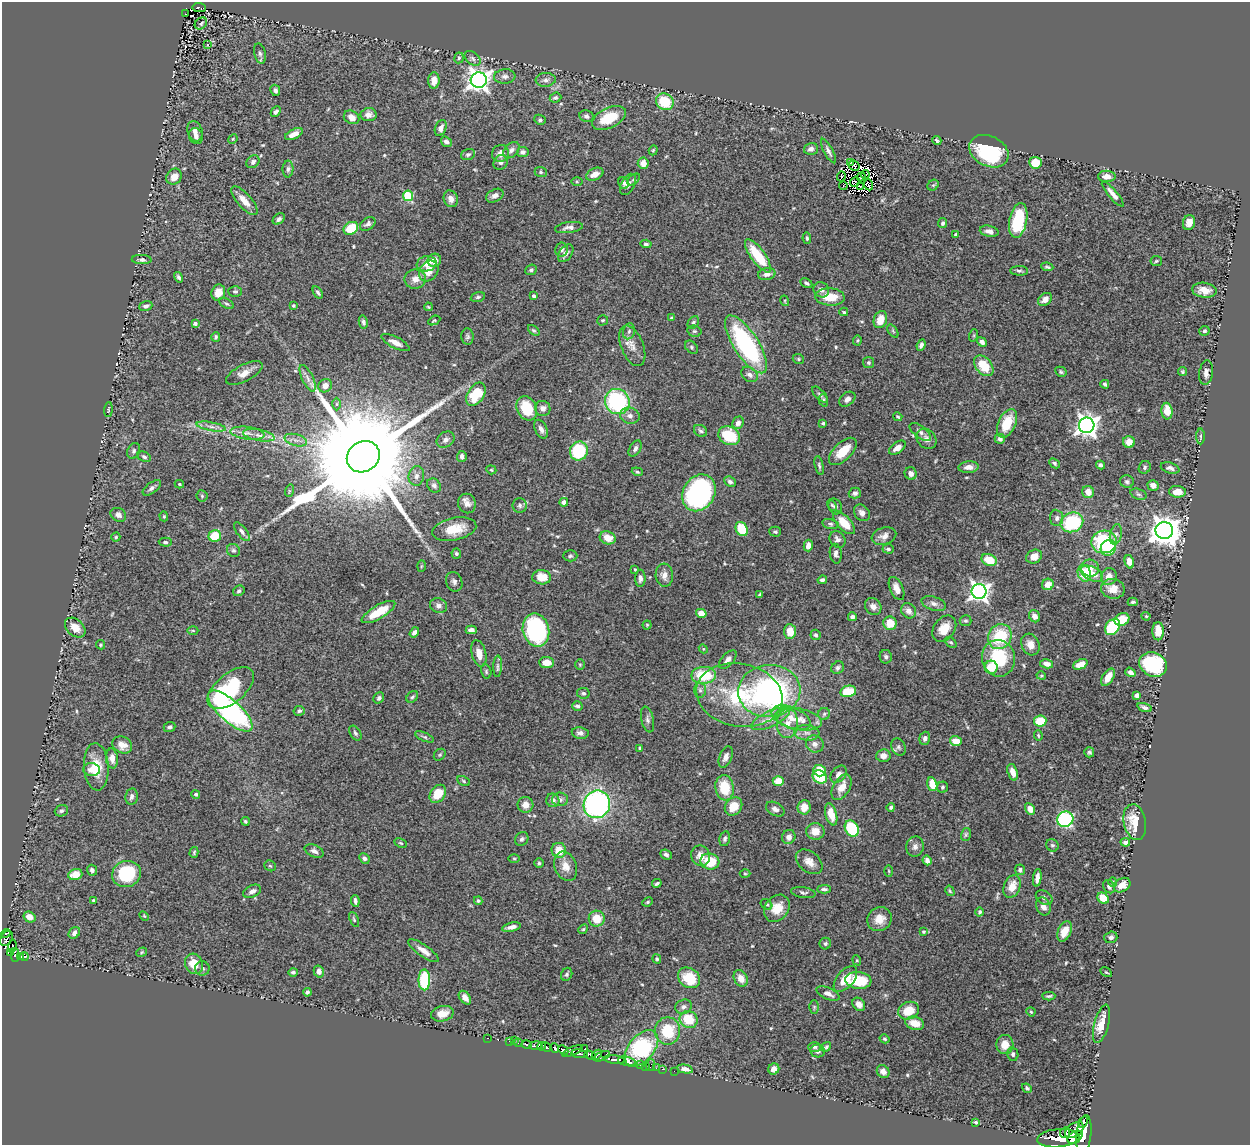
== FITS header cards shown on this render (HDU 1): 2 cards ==
NAXIS1  =                 1248
NAXIS2  =                 1143

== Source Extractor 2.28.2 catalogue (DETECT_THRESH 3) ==
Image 1248 x 1143 px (HDU 1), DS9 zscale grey, 1 PNG px = 1 image px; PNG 1252 x 1147 px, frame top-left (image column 1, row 1143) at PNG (2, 2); each listed source drawn as its Kron ellipse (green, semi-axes under 4 px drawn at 4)
Background 0.618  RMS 0.035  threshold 0.104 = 3 sigma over >= 5 px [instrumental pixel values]
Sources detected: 574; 4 with non-positive FLUX_AUTO (blend fragments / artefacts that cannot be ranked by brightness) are neither listed nor drawn; of the other 570, the 500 brightest by FLUX_AUTO listed and drawn (70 fainter detections omitted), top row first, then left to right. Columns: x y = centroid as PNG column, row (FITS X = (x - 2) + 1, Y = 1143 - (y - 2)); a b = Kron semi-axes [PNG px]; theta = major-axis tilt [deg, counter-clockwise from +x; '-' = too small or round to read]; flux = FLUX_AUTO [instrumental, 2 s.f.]
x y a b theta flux
199 7 6 3 -5 15
186 14 3 2 - 6.6
201 23 7 5 39 4.8
208 45 3 3 - 18
260 54 10 5 -76 7
459 58 5 4 - 3.8
473 58 9 6 -41 7.1
505 76 10 7 4 10
434 80 8 5 86 20
479 80 8 8 - 1700
546 80 10 7 6 10
275 90 6 4 -64 7.8
555 98 6 5 - 4.6
665 102 9 8 - 91
276 112 6 4 47 7.6
369 115 8 6 7 13
586 116 7 6 - 7.2
352 117 8 6 -30 15
609 118 18 10 26 78
540 120 6 5 - 4.6
441 128 8 5 67 12
195 131 10 7 -71 12
294 134 9 4 26 19
196 136 8 6 -61 9.8
233 139 5 4 - 2.6
937 140 4 3 - 3.8
446 142 6 4 -35 8.9
811 149 7 6 - 8.2
511 150 9 6 46 9.4
653 150 5 4 - 2.8
828 151 13 4 -62 8.6
989 151 21 15 -26 180
523 152 6 5 - 8.6
500 153 9 8 - 17
468 154 7 5 20 4.8
253 162 7 5 44 7
501 162 8 6 48 7.2
851 162 4 2 - 3.1
643 163 5 5 - 22
1035 163 6 6 - 50
854 166 6 4 -48 5
288 169 8 5 89 6.7
541 172 6 5 - 4.1
595 174 9 6 26 22
865 174 4 2 - 3.7
841 176 5 3 - 4.7
1107 176 9 5 0 16
174 177 8 7 - 24
861 177 4 3 - 5.6
634 179 7 4 40 3.7
577 182 6 4 -1 3
855 182 5 2 - 6.8
624 183 6 5 - 7
628 184 11 6 63 9.6
869 185 6 4 -68 11
933 185 6 5 - 3.5
843 186 4 3 - 2.8
861 186 3 2 - 2.8
1113 194 16 4 -49 18
408 196 5 5 - 150
495 196 9 6 27 11
451 199 8 7 - 16
244 201 18 7 -48 27
279 219 6 4 40 7.8
1018 220 17 8 79 120
943 223 5 4 - 4.9
1189 223 8 6 74 14
368 224 8 6 37 7.3
351 228 8 6 32 83
569 228 14 5 8 11
989 231 9 5 -13 13
956 235 3 3 - 6
807 238 6 4 -80 4.4
646 244 5 4 - 5.6
561 249 7 6 - 9.1
566 253 10 6 53 12
758 256 20 7 -54 94
142 260 10 4 -2 6.1
434 260 7 6 - 19
1156 261 6 5 - 3.5
427 264 10 7 10 24
1047 267 6 3 -8 4.4
531 270 6 5 - 4.8
429 271 11 8 54 27
1019 271 9 4 -2 5.1
767 274 9 6 12 14
178 277 5 3 - 5.5
415 279 11 9 10 20
806 283 6 4 -27 5.1
821 290 8 7 - 11
1204 290 12 7 -8 26
235 291 6 5 - 4.8
218 292 8 6 71 27
318 292 7 4 -59 5.3
534 296 3 3 - 5.3
478 297 7 4 15 4.4
830 297 15 8 -4 48
1045 299 8 5 40 18
785 301 5 3 - 2.6
227 304 8 4 -29 4.1
146 306 7 4 19 6.6
293 306 4 4 - 3.2
428 307 4 3 - 2.5
844 312 4 3 - 2.9
672 318 4 3 - 4.1
603 320 5 5 - 3.6
880 320 9 6 70 34
434 321 6 4 26 3.2
363 322 6 4 -77 7
195 323 4 4 - 7.1
693 323 7 5 55 4.5
534 330 6 4 -43 3.7
629 331 8 6 73 6.8
694 331 7 5 -14 4
893 331 7 4 -54 3.8
1204 331 5 5 - 5.6
974 335 6 4 72 3.1
216 337 5 3 - 3.7
467 337 8 6 -84 5.3
857 340 5 4 - 3
982 342 5 4 - 11
395 343 15 5 -27 20
746 344 33 12 -57 350
921 345 6 4 68 8.8
632 346 21 11 -68 26
692 347 7 5 -43 4.4
798 359 6 4 -23 3.4
868 363 5 5 - 4.4
984 366 12 8 -50 56
1061 372 6 5 - 4.2
1182 372 4 4 - 3
244 373 20 8 28 23
1206 373 12 7 82 12
749 375 9 6 -36 11
308 378 14 5 -64 12
1105 384 4 3 - 5.3
325 386 7 6 - 15
476 394 13 8 58 96
820 394 10 5 -45 6.5
847 399 9 6 38 11
823 400 6 4 -72 4.5
617 401 13 12 - 280
337 404 6 4 89 3.3
527 408 13 10 -63 78
543 408 8 7 - 11
108 410 7 3 86 2.8
1167 411 8 5 -86 33
630 416 10 8 -17 13
898 417 5 3 - 2.8
738 423 6 5 - 10
823 423 3 3 - 3.5
1007 423 15 8 65 68
1087 425 8 7 - 1600
211 427 15 4 -10 10
541 429 10 6 -63 10
700 431 7 5 -34 5.3
920 432 13 6 -37 8.4
248 433 17 6 -7 20
259 435 16 5 -10 18
729 436 11 9 -27 94
1200 436 8 4 -90 3.9
927 439 11 9 -43 13
1000 439 5 5 - 8.2
296 440 11 6 -15 13
445 440 9 7 34 11
1129 442 6 6 - 25
897 448 9 5 36 19
635 449 9 5 58 8.8
134 451 8 6 65 5.4
579 451 9 9 - 140
843 451 17 8 44 49
462 456 5 5 - 8.1
144 457 7 5 -25 4.9
363 457 17 15 35 110000
1054 463 6 4 -41 4.2
819 465 9 4 -77 4.8
1101 465 4 3 - 5.9
969 467 10 5 4 14
1145 467 6 5 - 4.7
1170 468 9 5 -17 8.4
491 470 5 4 - 3.1
637 472 6 4 -20 3.3
911 473 6 6 - 11
416 476 10 7 78 12
730 482 6 4 -25 6.6
1127 482 7 6 - 6.2
179 484 5 3 - 3.1
434 485 8 6 -44 6.8
1153 485 5 5 - 14
152 488 10 5 37 8.1
289 491 6 4 73 3.3
1088 492 6 6 - 22
1177 492 8 5 -5 23
699 493 19 15 60 400
855 493 6 5 - 8
1138 494 8 5 -19 5.1
202 496 5 5 - 3.4
564 502 4 4 - 14
467 503 10 8 -70 14
520 505 7 7 - 7.9
832 505 6 4 -58 3
835 506 8 6 -64 7.6
862 513 9 7 -49 12
118 515 8 6 -29 11
164 516 5 4 - 2.6
1057 518 8 6 -85 8.1
1072 522 11 9 23 170
844 523 14 6 -47 46
830 524 8 5 -12 5
454 529 22 11 12 57
742 529 7 5 -63 82
1164 530 9 8 - 3500
242 532 11 5 -52 8.6
775 532 6 5 - 4.7
1116 534 10 5 76 8.9
215 536 6 6 - 56
884 536 12 8 17 16
116 537 4 4 - 3
608 538 8 6 -19 29
837 539 9 7 -50 10
165 542 6 4 -2 4.4
1104 542 13 11 12 190
808 545 6 4 76 13
1108 548 8 7 - 73
888 549 6 4 -5 5.3
233 550 7 6 - 6
456 553 5 5 - 4.3
836 554 10 6 -84 8.6
570 556 7 5 0 4.9
1034 557 8 6 28 23
989 560 8 5 -25 50
1129 562 7 4 -74 23
421 566 5 3 - 2.5
1090 568 9 8 - 18
635 569 4 3 - 2.5
1084 573 8 6 -71 67
1092 574 12 7 -25 29
664 575 11 8 -85 14
542 577 9 7 -1 40
1109 577 8 7 - 21
640 578 8 5 88 9.3
822 580 5 4 - 6.3
454 582 10 8 -68 9.4
1048 584 6 5 - 23
896 588 12 6 -66 21
1113 589 12 10 -11 30
239 591 6 5 - 5.3
979 592 7 7 - 1200
760 594 4 3 - 3
1133 602 5 3 - 4.1
934 604 12 6 -17 11
439 606 9 7 -26 9.8
873 607 9 7 -52 12
909 611 8 7 - 16
378 612 19 6 30 71
701 613 5 4 - 24
1035 616 6 5 - 14
1146 616 4 4 - 2.6
852 617 4 4 - 6.1
1122 619 7 6 - 47
965 621 6 5 - 4.6
890 623 7 6 - 42
647 625 4 4 - 2.9
1112 627 9 6 49 160
75 628 12 8 -42 28
944 628 14 10 52 35
471 630 5 4 - 11
536 630 17 13 -77 320
193 631 5 3 - 2.6
790 631 7 6 - 34
1158 631 9 5 -89 31
414 632 5 4 - 7.8
816 635 5 5 - 5.1
1000 637 13 11 58 110
951 642 6 4 -45 3.6
1030 644 11 8 -64 22
101 645 5 4 - 3.7
703 649 4 4 - 2.6
479 653 13 7 -76 23
886 657 7 6 - 6.5
998 658 18 16 -77 130
728 660 11 6 48 13
547 662 7 5 -5 29
1047 664 6 4 -13 14
1080 664 8 4 23 22
1153 664 14 11 -27 240
580 665 5 4 - 2.8
498 666 10 4 87 6.3
991 667 6 6 - 48
838 668 7 5 39 6.2
486 671 7 5 -76 4.5
1130 672 5 4 - 10
704 675 12 8 1 100
1041 676 5 4 - 3
1108 677 9 5 57 27
231 688 27 14 40 170
700 690 7 6 - 6.1
769 691 31 26 5 590
848 691 8 5 12 72
583 693 6 5 - 5.3
739 695 43 31 -11 230
1137 695 4 4 - 18
412 697 6 5 - 4.4
379 698 6 5 - 6.6
577 706 5 4 - 6.1
1144 707 7 4 -18 7.9
230 711 28 11 -42 470
299 711 6 5 - 5.3
824 714 6 6 - 4.6
791 718 21 10 -22 36
647 719 13 6 -78 8.5
770 719 21 8 25 27
799 719 23 10 -10 37
1040 721 6 5 - 59
787 723 15 10 87 31
169 727 6 5 - 6.3
355 733 8 5 -57 5.4
580 733 8 5 -10 8.2
807 733 12 7 -3 16
1038 735 5 4 - 2.7
424 737 10 4 -24 5.3
925 738 7 5 73 7.6
956 741 6 5 - 30
815 744 9 8 - 13
122 745 10 8 -27 21
898 747 9 6 -62 6.7
640 748 4 3 - 5.7
1089 752 5 5 - 4.3
440 755 6 5 - 3.5
883 756 7 6 - 14
726 757 11 6 68 12
112 758 10 6 -83 14
96 767 23 12 -86 53
92 770 8 6 -7 15
820 771 6 6 - 53
1013 772 8 5 -72 19
839 774 10 6 50 12
820 777 7 6 - 81
464 781 7 4 -29 3.5
778 781 5 5 - 33
932 784 7 5 -76 40
842 787 14 8 59 30
942 787 5 5 - 4.5
725 788 13 9 -82 75
196 794 4 4 - 5.3
438 794 10 7 53 54
131 797 8 6 80 8.3
560 799 8 7 - 7.5
553 800 7 6 - 11
597 804 14 13 - 640
525 805 8 8 - 20
733 806 10 8 51 44
804 807 7 6 - 28
891 807 4 4 - 4.5
775 809 10 6 -29 9.3
1030 809 6 4 -60 18
61 811 7 5 21 5.3
831 814 11 6 -75 34
1065 819 8 7 - 330
245 821 4 3 - 3.9
1135 822 18 11 -80 56
852 829 8 6 -60 120
815 831 9 8 - 24
966 834 7 5 74 4
789 837 7 6 - 13
522 839 7 6 - 6.1
725 839 7 5 77 5.5
1125 842 4 4 - 6.8
401 843 6 4 -26 3.3
1052 845 6 6 - 4.9
915 847 10 8 77 11
559 850 7 7 - 38
314 851 10 6 -23 10
194 852 5 4 - 3.6
666 855 6 4 -24 5.5
701 856 10 9 - 24
364 858 5 4 - 7.2
514 858 6 3 -1 2.5
927 860 5 4 - 10
710 861 9 8 - 65
809 862 15 10 -39 22
539 863 4 4 - 3.8
270 866 6 5 - 3.2
566 866 15 11 -68 25
92 870 5 5 - 7.6
1020 870 5 5 - 6.1
889 871 6 4 -88 2.6
75 874 7 5 17 36
126 874 14 13 - 150
745 874 5 3 - 2.5
1037 878 9 4 82 12
1113 882 5 4 - 2.9
657 883 5 3 - 4.9
1122 885 9 6 34 25
1012 887 12 8 68 31
1109 887 7 5 -60 7.6
824 889 7 3 2 5.3
252 891 9 6 27 12
950 891 5 3 - 2.9
803 893 12 5 -9 6.9
1044 898 9 6 -35 7
1103 898 6 5 - 44
93 900 4 4 - 3.3
355 901 6 3 -82 6.3
478 901 4 4 - 3.6
648 902 5 3 - 3.3
766 904 6 5 - 4.6
1043 907 9 7 -67 13
777 908 15 11 49 40
980 912 4 4 - 4.3
144 916 6 3 -44 2.5
29 917 6 5 - 21
354 919 8 4 -66 3.5
597 919 8 8 - 43
879 919 12 11 - 30
511 927 9 4 12 11
583 929 5 4 - 3.5
1064 931 11 6 67 30
923 932 4 4 - 3.5
6 933 5 4 - 32
74 933 6 5 - 10
1111 937 6 5 - 7
6 939 8 5 60 50
825 944 6 5 - 5
12 946 7 3 83 180
423 951 18 5 -35 19
142 952 5 4 - 3
10 953 4 2 - 11
15 955 7 4 90 170
20 956 3 3 - 51
24 957 4 3 - 24
657 959 5 4 - 3.3
857 960 5 4 - 3.1
194 964 10 9 - 36
202 968 7 7 - 6.1
319 971 6 5 - 10
293 972 5 4 - 5.4
1106 972 6 4 -29 2.9
567 974 7 5 65 4.8
689 978 12 9 -36 70
741 978 9 6 -62 23
845 979 15 8 50 42
424 980 10 6 -89 170
858 980 13 8 -6 93
307 992 4 4 - 4.9
828 994 12 6 -25 12
1049 996 6 3 2 4.3
465 998 8 5 -51 14
859 1004 7 6 - 13
684 1007 8 7 - 8.7
814 1007 7 5 89 3.5
909 1011 11 8 21 49
1031 1012 4 4 - 2.9
442 1014 11 7 12 25
689 1019 9 8 - 67
915 1023 9 6 -15 32
1101 1024 20 7 75 39
668 1031 13 12 - 87
487 1038 3 2 - 15
885 1039 5 4 - 3.5
514 1040 3 2 - 7.1
510 1042 4 3 - 21
518 1043 3 3 - 160
527 1045 5 3 - 140
1005 1045 9 8 - 27
536 1046 6 3 9 490
541 1046 4 2 - 32
546 1047 5 3 - 530
815 1047 6 5 - 4.9
826 1047 5 4 - 3.9
555 1048 5 3 - 560
641 1048 21 13 50 250
585 1049 3 3 - 63
563 1050 5 3 - 200
572 1051 11 4 22 470
817 1051 7 6 - 10
579 1054 8 4 -8 440
1013 1054 7 5 -78 6
590 1055 6 3 -29 520
597 1055 6 3 47 250
602 1056 9 4 23 360
614 1059 11 3 -7 870
627 1061 9 4 -14 1300
640 1064 3 2 - 27
651 1065 6 2 71 24
646 1066 3 2 - 24
656 1068 2 2 - 14
663 1069 3 2 - 19
685 1069 8 4 -12 13
774 1069 6 5 - 13
674 1071 2 2 - 6.3
883 1072 7 6 - 14
1027 1088 5 4 - 4.4
976 1122 4 3 - 3.7
1083 1122 6 3 56 220
1074 1130 10 6 33 1400
1065 1133 5 5 - 460
1084 1135 19 7 83 2100
1075 1137 8 5 37 7600
1058 1138 21 9 5 3100
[70 fainter detections neither listed nor drawn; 4 non-positive-flux detections neither listed nor drawn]